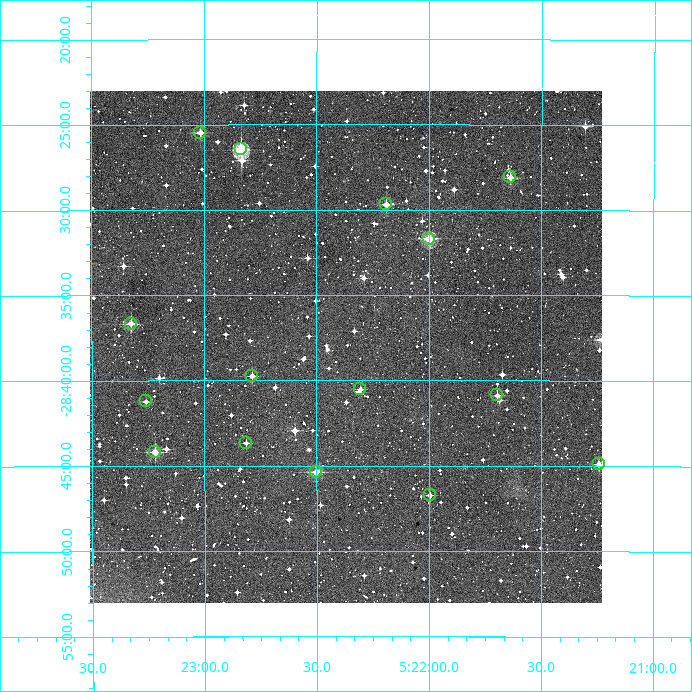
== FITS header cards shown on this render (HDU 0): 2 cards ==
NAXIS1  =                  512
NAXIS2  =                  512

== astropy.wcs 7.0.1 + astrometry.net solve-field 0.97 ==
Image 512 x 512 px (HDU 0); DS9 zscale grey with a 90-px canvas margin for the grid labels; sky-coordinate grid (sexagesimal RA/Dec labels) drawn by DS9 from the SOLVED WCS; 15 Tycho-2 reference stars matched to detected sources circled (green)
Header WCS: RA---TAN/DEC--TAN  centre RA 05:22:22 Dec -28:38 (80.59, -28.63 deg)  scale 3.52 arcsec/px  FOV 30.0' x 30.0'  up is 0 deg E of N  parity normal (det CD < 0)
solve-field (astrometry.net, Tycho-2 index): VERIFIED the header's WCS against the Tycho-2 star catalogue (verified at 2 index scales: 12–15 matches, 0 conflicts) and refined it, rather than solving blind
Solved WCS: RA---TAN-SIP/DEC--TAN-SIP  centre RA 05:22:22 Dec -28:38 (80.59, -28.63 deg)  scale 3.52 arcsec/px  FOV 30.0' x 30.0'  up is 0 deg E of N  parity normal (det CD < 0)
The solver's refit moves the header's centre by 1.7 arcsec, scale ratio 1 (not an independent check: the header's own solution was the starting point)
Tycho-2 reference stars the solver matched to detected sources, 15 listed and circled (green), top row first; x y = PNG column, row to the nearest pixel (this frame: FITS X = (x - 92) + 1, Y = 512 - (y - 91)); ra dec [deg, ICRS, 3 dp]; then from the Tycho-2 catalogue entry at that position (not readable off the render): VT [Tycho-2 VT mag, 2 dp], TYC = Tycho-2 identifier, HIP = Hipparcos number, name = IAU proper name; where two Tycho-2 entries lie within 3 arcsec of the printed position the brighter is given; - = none
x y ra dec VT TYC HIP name
202 133 80.754 -28.425 11.69 6487-442-1 - -
243 149 80.709 -28.441 9.75 6487-1129-1 - -
512 177 80.409 -28.468 11.15 6487-793-1 - -
388 204 80.547 -28.495 11.84 6487-441-1 - -
431 239 80.500 -28.528 10.13 6487-414-1 - -
133 324 80.831 -28.611 11.32 6487-303-1 - -
254 376 80.697 -28.662 12.74 6487-424-1 - -
362 389 80.576 -28.675 12.30 6487-663-1 - -
499 395 80.424 -28.681 12.34 6487-899-1 - -
148 401 80.815 -28.687 12.78 6487-285-1 - -
248 443 80.704 -28.728 12.50 6487-500-1 - -
157 452 80.805 -28.736 11.75 6487-798-1 - -
601 464 80.311 -28.748 11.65 6487-308-1 - -
318 472 80.626 -28.756 10.87 6487-200-1 - -
432 495 80.499 -28.779 13.63 6487-1164-1 - -